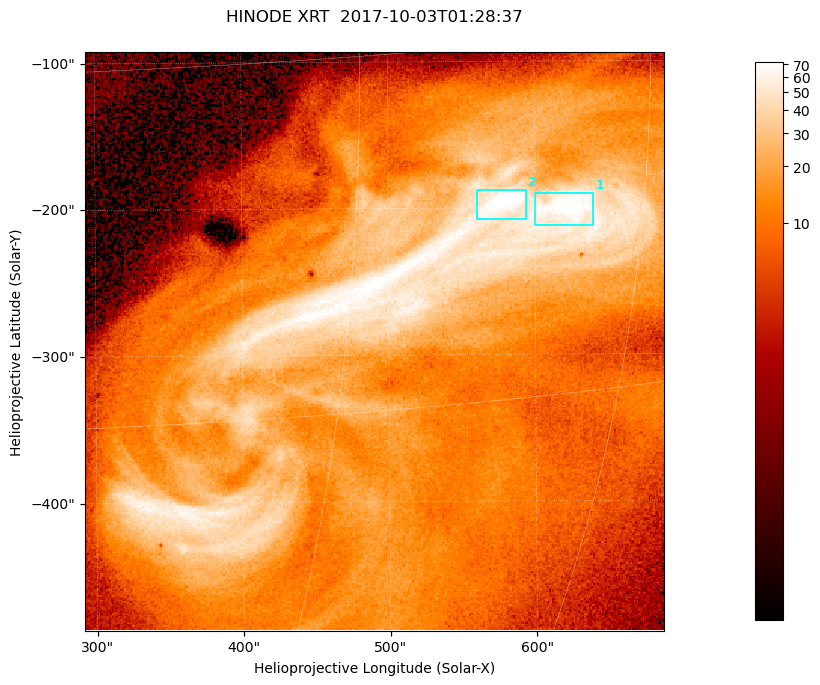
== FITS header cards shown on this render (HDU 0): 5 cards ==
TELESCOP= 'HINODE  '           /
INSTRUME= 'XRT     '           /
DATE_OBS= '2017-10-03T01:28:37.198' /
CTYPE1  = 'Solar-X '           /
CTYPE2  = 'Solar-Y '           /

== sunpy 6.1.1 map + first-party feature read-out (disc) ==
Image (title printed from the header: HINODE XRT  2017-10-03T01:28:37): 384 x 384 px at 1.03 arcsec/px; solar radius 958 arcsec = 932 px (partial field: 5.4% of the solar disc is inside the frame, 100% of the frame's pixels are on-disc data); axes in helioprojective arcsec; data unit not stated in the header (colour bar unlabelled)
Orientation: roll -0.357 deg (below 1 deg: not rotated)
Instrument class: DISC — disc imager (sunpy class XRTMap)
Bright regions (active regions / flare kernels): reference = the on-disc median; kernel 3 px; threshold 5 sigma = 49.2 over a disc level ~11.6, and >= 1.15x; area >= 147 px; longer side >= 5 px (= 5.1 arcsec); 2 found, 2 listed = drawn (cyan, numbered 1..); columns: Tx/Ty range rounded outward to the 5 arcsec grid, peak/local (2 s.f.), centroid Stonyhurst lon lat
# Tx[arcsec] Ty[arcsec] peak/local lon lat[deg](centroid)
1 600..640 -215..-190 6.7 +41 -7
2 560..595 -210..-185 7.4 +37 -7